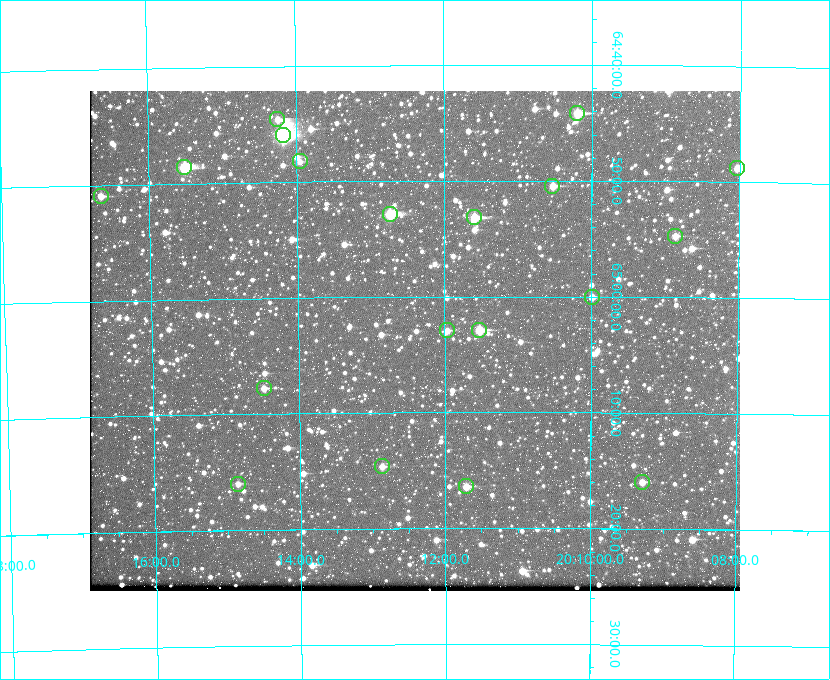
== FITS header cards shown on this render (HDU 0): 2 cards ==
NAXIS1  =                  650 / Width of table row in bytes
NAXIS2  =                  500 / Number of rows in table

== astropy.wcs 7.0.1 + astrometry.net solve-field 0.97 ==
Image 650 x 500 px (HDU 0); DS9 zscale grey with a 90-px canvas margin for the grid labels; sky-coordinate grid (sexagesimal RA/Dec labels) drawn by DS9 from the SOLVED WCS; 19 Tycho-2 reference stars matched to detected sources circled (green)
Header WCS: none
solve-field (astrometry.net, Tycho-2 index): SOLVED blind (the file carries no WCS)
Solved WCS: RA---TAN-SIP/DEC--TAN-SIP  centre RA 20:12:25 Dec +65:04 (303.10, +65.06 deg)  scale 5.18 arcsec/px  FOV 56.2' x 43.2'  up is -180 deg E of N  parity flipped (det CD > 0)
(file carries no celestial WCS; the grid is the blind solution)
Tycho-2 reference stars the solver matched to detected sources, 19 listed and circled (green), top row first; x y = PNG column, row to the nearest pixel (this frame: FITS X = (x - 90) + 1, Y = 500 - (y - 91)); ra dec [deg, ICRS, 3 dp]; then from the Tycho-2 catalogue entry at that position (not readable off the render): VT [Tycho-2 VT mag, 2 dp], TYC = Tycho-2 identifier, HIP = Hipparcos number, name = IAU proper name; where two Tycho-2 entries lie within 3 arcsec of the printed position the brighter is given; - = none
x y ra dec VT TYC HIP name
577 113 302.549 +64.736 9.65 4240-950-1 - -
277 119 303.562 +64.742 10.88 4240-278-1 - -
283 135 303.544 +64.765 7.36 4240-620-1 99731 -
300 161 303.488 +64.804 11.29 4240-68-1 - -
184 167 303.878 +64.810 8.93 4240-794-1 - -
737 168 302.008 +64.813 10.38 4240-809-1 - -
552 186 302.633 +64.841 10.69 4240-985-1 - -
101 196 304.164 +64.849 10.65 4240-315-1 - -
390 214 303.184 +64.880 9.02 4240-488-1 - -
474 217 302.897 +64.886 9.40 4240-717-1 - -
675 236 302.216 +64.912 11.03 4240-1279-1 - -
592 297 302.498 +65.000 11.22 4240-149-1 - -
447 330 302.992 +65.048 11.44 4240-88-1 - -
479 330 302.882 +65.048 10.25 4240-98-1 - -
264 388 303.620 +65.129 11.18 4240-34-1 - -
382 466 303.217 +65.244 11.17 4240-236-1 - -
642 482 302.323 +65.266 11.19 4240-188-1 - -
238 484 303.713 +65.266 11.45 4240-564-1 - -
466 486 302.928 +65.273 10.74 4240-760-1 - -